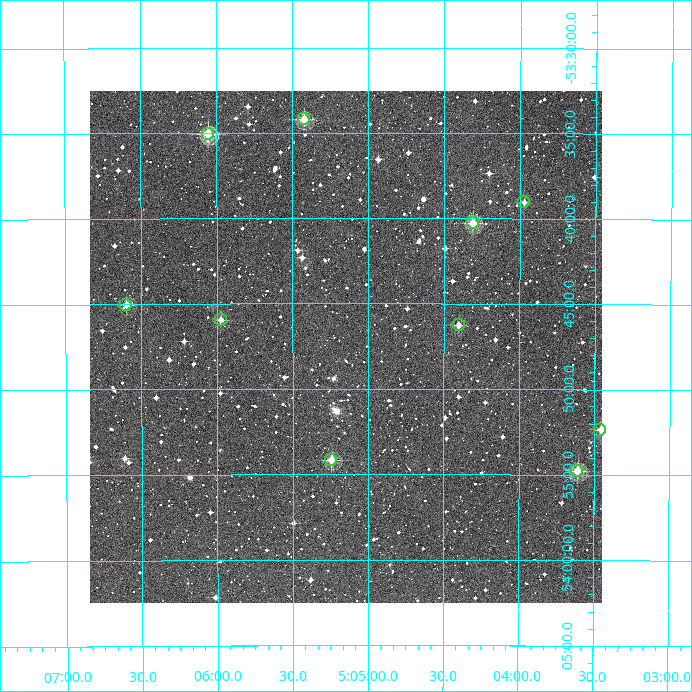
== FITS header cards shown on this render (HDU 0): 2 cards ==
NAXIS1  =                  512
NAXIS2  =                  512

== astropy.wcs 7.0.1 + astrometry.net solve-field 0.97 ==
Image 512 x 512 px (HDU 0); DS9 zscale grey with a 90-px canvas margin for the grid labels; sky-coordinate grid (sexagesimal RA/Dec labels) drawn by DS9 from the SOLVED WCS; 10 Tycho-2 reference stars matched to detected sources circled (green)
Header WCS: RA---TAN/DEC--TAN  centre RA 05:05:09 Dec -53:48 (76.29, -53.79 deg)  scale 3.52 arcsec/px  FOV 30.0' x 30.0'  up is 0 deg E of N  parity normal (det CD < 0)
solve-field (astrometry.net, Tycho-2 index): VERIFIED the header's WCS against the Tycho-2 star catalogue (verified at 2 index scales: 10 matches each, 0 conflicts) and refined it, rather than solving blind
Solved WCS: RA---TAN-SIP/DEC--TAN-SIP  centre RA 05:05:09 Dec -53:48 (76.29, -53.79 deg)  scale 3.52 arcsec/px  FOV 30.0' x 30.0'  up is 0 deg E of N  parity normal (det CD < 0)
The solver's refit moves the header's centre by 1.8 arcsec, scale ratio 1.001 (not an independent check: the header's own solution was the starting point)
Tycho-2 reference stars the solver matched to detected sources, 10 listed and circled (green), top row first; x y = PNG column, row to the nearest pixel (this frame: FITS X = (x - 90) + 1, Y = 512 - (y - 91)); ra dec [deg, ICRS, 3 dp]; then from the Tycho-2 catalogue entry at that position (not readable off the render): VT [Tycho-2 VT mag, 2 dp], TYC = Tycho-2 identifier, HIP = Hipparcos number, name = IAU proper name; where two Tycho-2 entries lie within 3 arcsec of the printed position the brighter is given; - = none
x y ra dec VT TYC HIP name
304 119 76.356 -53.570 10.89 8511-2014-1 - -
208 134 76.514 -53.584 10.21 8511-2154-1 - -
524 202 75.993 -53.651 12.36 8511-2217-1 - -
473 223 76.077 -53.671 10.41 8511-1655-1 - -
126 305 76.649 -53.751 11.32 8511-1478-1 - -
221 320 76.494 -53.766 11.49 8511-1531-1 - -
459 325 76.100 -53.771 11.69 8511-1730-1 - -
600 430 75.865 -53.873 11.62 8511-1649-1 - -
331 460 76.311 -53.903 11.25 8511-1524-1 - -
577 471 75.903 -53.913 10.64 8511-2134-1 - -